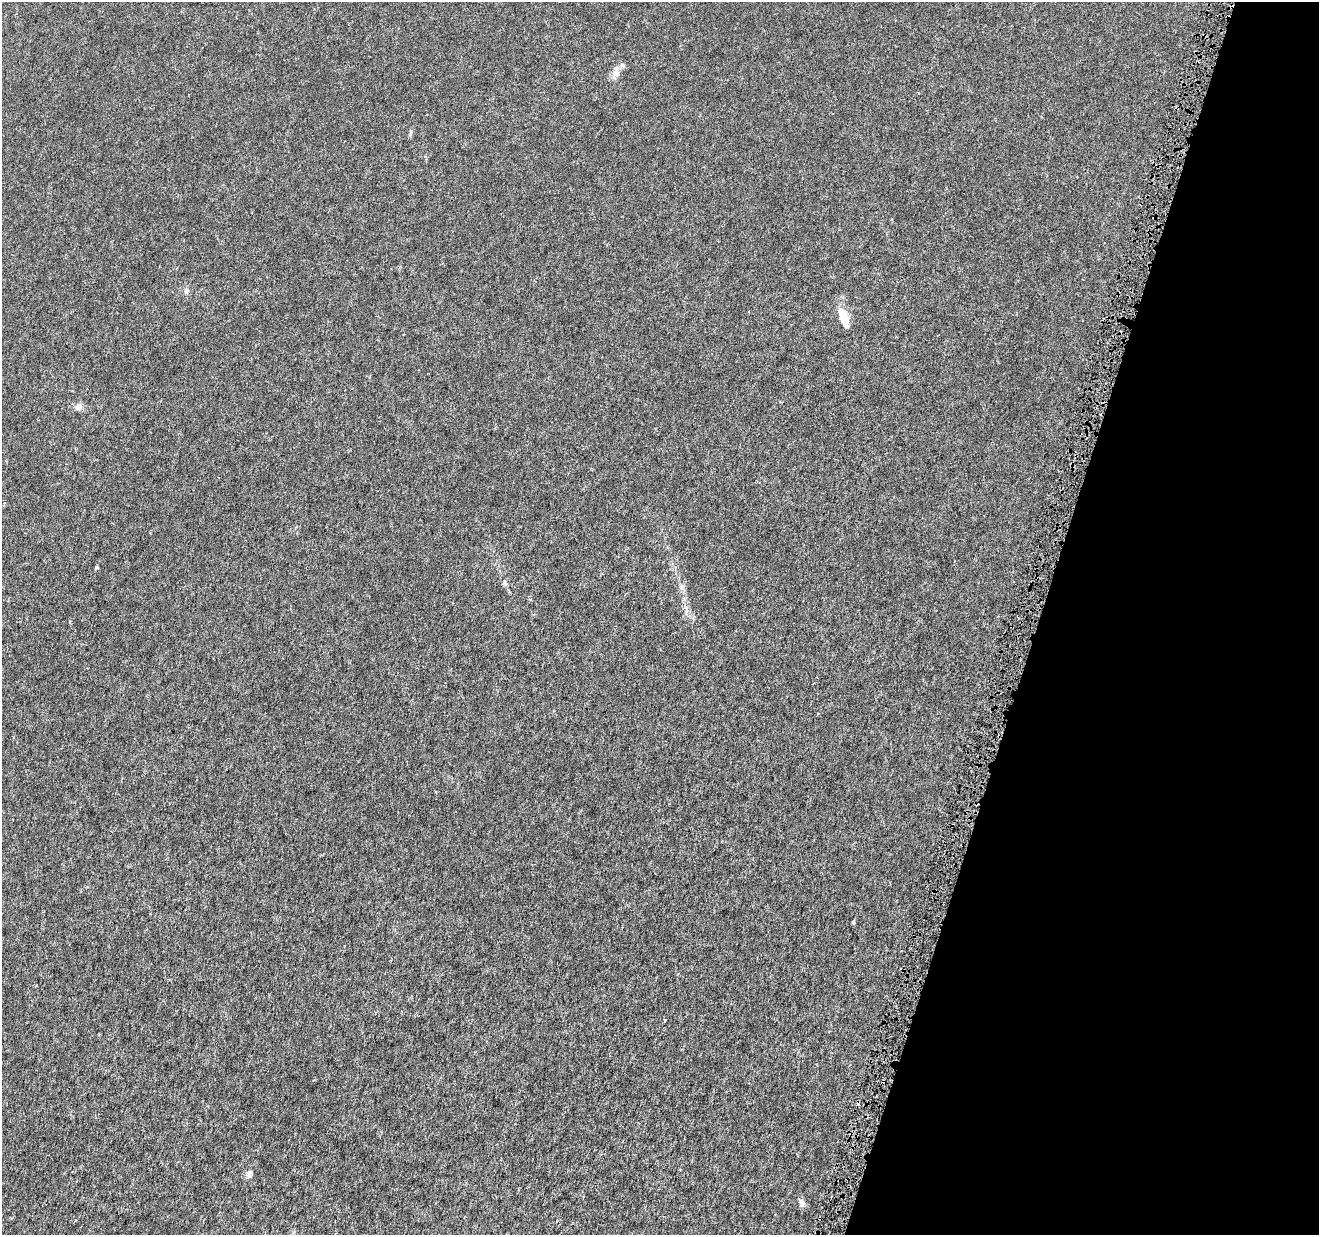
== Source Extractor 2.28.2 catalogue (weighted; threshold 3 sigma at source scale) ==
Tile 8 of 4 x 4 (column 4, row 2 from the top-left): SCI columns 3963-5279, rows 2758-3990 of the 5282 x 5454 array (HDU 1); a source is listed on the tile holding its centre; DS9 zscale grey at full resolution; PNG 1321 x 1237 px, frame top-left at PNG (2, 2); no overlay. Shown black and unused: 21% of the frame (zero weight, under 4 of 8 exposures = <1% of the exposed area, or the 3 px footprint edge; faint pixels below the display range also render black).
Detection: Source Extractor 2.28.2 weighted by HDU 2 'WHT'; one run over the whole footprint, this tile lists its part. Background 3.03e-04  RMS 8.1e-04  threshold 0.00332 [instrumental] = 3 sigma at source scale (4.09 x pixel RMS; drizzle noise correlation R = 1.36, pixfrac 0.8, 0.0396/0.0396 arcsec/px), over >= 5 px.
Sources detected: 12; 2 cosmic-ray / hot-pixel residue — not listed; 1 inside a brighter listed object's ellipse — not listed separately; the other 9 listed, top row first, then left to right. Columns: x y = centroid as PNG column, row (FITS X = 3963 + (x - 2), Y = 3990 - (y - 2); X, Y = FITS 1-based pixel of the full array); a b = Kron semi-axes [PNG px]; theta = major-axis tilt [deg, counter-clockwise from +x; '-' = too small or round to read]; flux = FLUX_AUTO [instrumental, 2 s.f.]
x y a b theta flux
616 72 16 8 85 0.46
186 291 8 6 86 0.2
843 317 16 7 -69 1.8
79 407 8 8 - 0.36
97 567 4 3 - 0.13
853 922 4 3 - 0.11
665 1020 4 3 - 0.066
249 1174 9 6 81 0.24
802 1202 11 7 -73 0.27